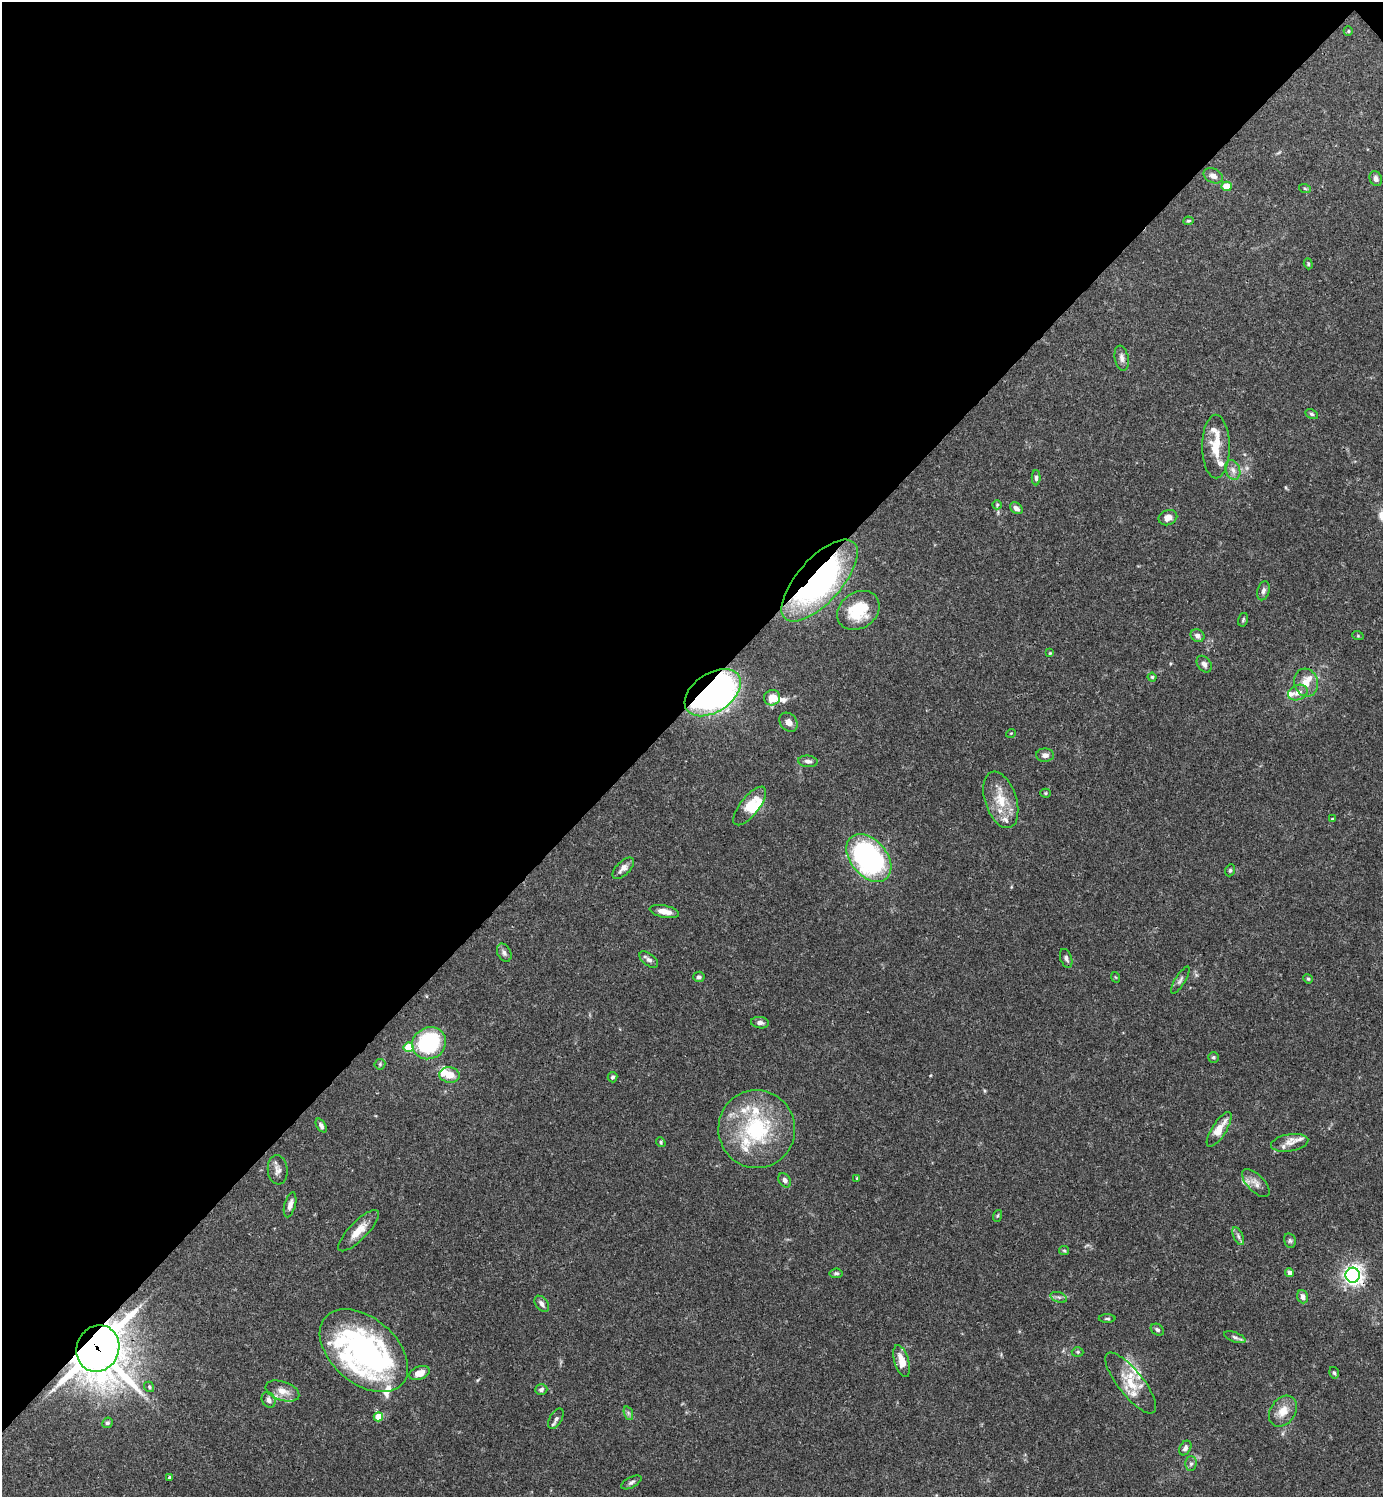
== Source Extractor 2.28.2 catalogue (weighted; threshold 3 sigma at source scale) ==
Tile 2 of 4 x 4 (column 2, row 1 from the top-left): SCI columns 1681-3061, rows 4485-5979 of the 5982 x 5983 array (HDU 1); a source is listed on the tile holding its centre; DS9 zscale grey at full resolution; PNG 1385 x 1499 px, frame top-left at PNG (2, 2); each listed source drawn as its Kron ellipse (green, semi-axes under 4 px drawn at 4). Shown black and unused: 47% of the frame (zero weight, under 3 of 4 exposures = <1% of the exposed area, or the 3 px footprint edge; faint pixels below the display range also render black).
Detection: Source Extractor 2.28.2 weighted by HDU 2 'WHT'; one run over the whole footprint, this tile lists its part. Background 0.0643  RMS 0.0032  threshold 0.0143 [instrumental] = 3 sigma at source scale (4.5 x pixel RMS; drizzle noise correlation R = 1.50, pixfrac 1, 0.05/0.05 arcsec/px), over >= 5 px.
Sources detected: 122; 1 inside a brighter object's white glare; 1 long thin detection or spike segment (spike, bleed or trail) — neither listed nor drawn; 22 inside a brighter listed object's ellipse — not listed separately; the other 98 listed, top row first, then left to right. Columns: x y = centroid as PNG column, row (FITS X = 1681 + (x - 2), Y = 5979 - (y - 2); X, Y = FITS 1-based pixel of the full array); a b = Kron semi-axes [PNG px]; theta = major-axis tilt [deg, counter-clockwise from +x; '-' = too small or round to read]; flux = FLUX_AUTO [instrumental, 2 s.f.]
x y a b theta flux
1348 31 5 4 - 0.4
1213 176 10 7 -26 1.7
1376 179 8 6 -66 1.3
1226 186 5 4 - 6.6
1305 189 6 4 -20 0.4
1188 221 5 3 - 0.41
1308 264 6 4 -71 0.41
1122 358 13 7 -80 1.4
1312 414 7 4 -27 0.56
1216 447 32 13 -90 7
1233 470 10 7 -69 1.6
1036 478 7 4 -89 0.81
997 505 5 4 - 0.35
1016 508 7 5 -37 1.3
1168 518 9 7 22 2.1
819 581 51 22 48 85
1263 591 10 6 74 1
858 610 22 18 35 13
1243 620 7 5 74 0.53
1198 636 7 6 - 1.3
1358 636 6 4 -18 0.35
1050 653 4 4 - 0.32
1204 664 9 6 -54 1.2
1152 677 4 4 - 0.44
1306 683 14 12 -74 3.7
713 693 31 19 34 140
1298 693 10 7 22 2.3
772 698 8 7 - 4.3
789 722 10 8 -48 1.9
1011 733 5 3 - 0.25
1045 755 9 6 -2 1.5
808 761 10 5 -5 1.2
1046 793 5 4 - 0.36
1001 800 29 15 -72 8.2
750 806 23 9 51 6
1333 819 3 3 - 0.66
869 858 27 18 -50 69
623 868 13 6 44 1.8
1230 870 6 4 69 0.5
664 911 15 6 -12 2.8
504 953 10 6 -64 1
1066 958 10 5 -70 0.96
649 960 11 6 -38 1.1
699 977 6 5 - 0.83
1115 977 5 3 - 0.29
1308 979 5 4 - 0.41
1180 980 16 5 58 1
760 1023 9 5 -7 1.3
429 1043 17 15 31 29
408 1047 5 5 - 12
1213 1057 5 5 - 0.57
380 1064 5 5 - 0.46
449 1075 10 8 -7 4
612 1077 5 5 - 0.73
321 1126 7 4 -58 0.92
757 1129 39 38 - 32
1219 1129 20 7 57 4.9
661 1142 5 4 - 0.44
1290 1143 19 8 9 3
278 1170 14 10 -84 2
857 1178 4 3 - 0.28
785 1180 8 5 -53 1.2
1256 1183 18 8 -46 2.4
290 1205 13 5 75 1.8
997 1216 6 4 71 0.45
358 1231 27 9 46 4.3
1238 1236 9 4 -66 0.89
1290 1241 7 5 -76 0.71
1064 1250 5 4 - 0.42
836 1273 6 5 - 0.6
1290 1273 4 4 - 1.8
1353 1275 7 7 - 130
1059 1297 8 5 -19 0.84
1303 1297 7 5 -70 1.3
542 1304 9 6 -52 1.1
1107 1318 8 3 0 0.49
1157 1330 7 5 -33 0.91
1235 1337 11 5 -21 0.97
98 1349 23 21 67 910
364 1351 51 32 -41 83
1078 1352 6 5 - 0.5
902 1361 16 7 -74 4.2
419 1373 10 6 20 3.1
1334 1373 6 4 -73 0.56
1131 1383 37 12 -51 8.7
149 1387 5 4 - 0.45
541 1389 6 5 - 0.87
282 1391 17 9 -19 3.4
268 1400 8 6 -59 1.3
1283 1411 17 12 54 4.5
628 1413 7 4 -71 0.67
378 1417 5 4 - 8
556 1419 11 6 59 1.1
107 1423 5 5 - 0.56
1185 1448 8 5 59 1
1191 1464 7 5 89 0.76
170 1478 4 4 - 0.92
631 1482 11 5 28 0.89
Overlapping masked pixels (flux is a lower limit): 4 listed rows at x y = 819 581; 713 693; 1353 1275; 98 1349